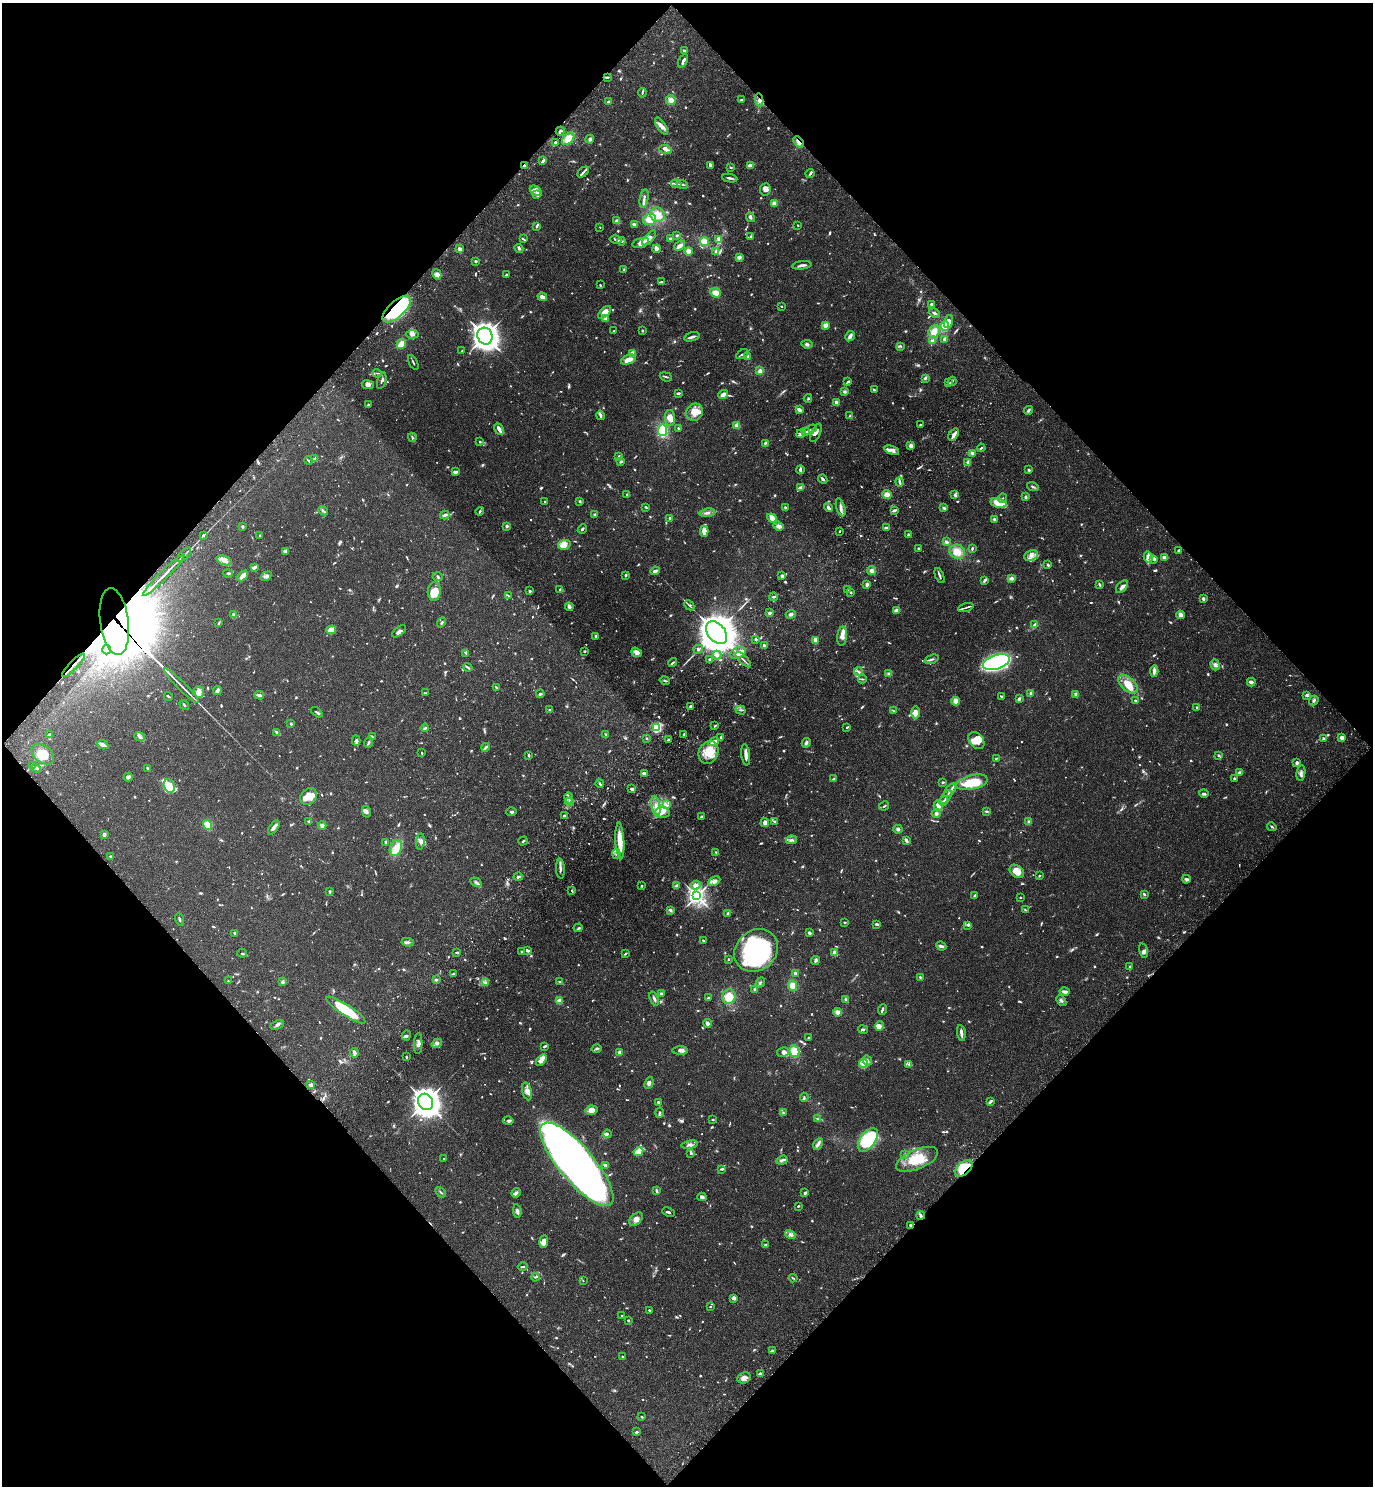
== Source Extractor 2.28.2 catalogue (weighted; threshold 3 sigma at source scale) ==
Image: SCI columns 389-5869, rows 92-6024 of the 6120 x 6120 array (HDU 1 of 3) = the unmasked area's bounding box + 8 px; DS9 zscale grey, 4 x 4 block average (1 PNG px = mean of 4 x 4 image px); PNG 1375 x 1488 px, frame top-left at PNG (2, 3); each listed source drawn as its Kron ellipse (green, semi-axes under 4 px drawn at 4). Shown black and unused: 50% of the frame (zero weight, under 3 of 4 exposures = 6% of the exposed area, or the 3 px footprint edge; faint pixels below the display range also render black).
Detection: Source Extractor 2.28.2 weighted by HDU 2 'WHT'. Background 0.0581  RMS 0.0031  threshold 0.0138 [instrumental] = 3 sigma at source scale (4.5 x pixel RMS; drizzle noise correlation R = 1.50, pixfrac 1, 0.05/0.05 arcsec/px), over >= 5 px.
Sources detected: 1346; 40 too faint to see at this stretch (4 x 4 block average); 8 inside a brighter object's white glare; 6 cosmic-ray / hot-pixel residue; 1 long thin detection or spike segment (spike, bleed or trail) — neither listed nor drawn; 37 coinciding with a brighter row at this scale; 92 inside a brighter listed object's ellipse — not listed separately; of the other 1162, all 500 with FLUX_AUTO >= 1.89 (the completeness limit of this list) listed and drawn (662 fainter detections not listed), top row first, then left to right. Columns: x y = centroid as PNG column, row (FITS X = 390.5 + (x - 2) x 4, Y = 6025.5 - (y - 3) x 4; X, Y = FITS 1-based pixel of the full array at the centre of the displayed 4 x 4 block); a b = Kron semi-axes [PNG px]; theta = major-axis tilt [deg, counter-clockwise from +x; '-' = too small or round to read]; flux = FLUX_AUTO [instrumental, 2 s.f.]
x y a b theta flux
684 51 3 2 - 5.6
683 61 7 2 64 6.3
607 77 3 2 - 2.9
642 93 5 2 - 2.3
671 100 5 4 - 9.9
741 100 3 2 - 2
759 100 6 2 -79 4.2
609 101 3 2 - 5.1
661 126 10 4 -56 10
560 131 4 2 - 3
568 139 7 5 44 24
590 139 4 3 - 4.1
555 142 2 2 - 4.2
798 142 6 3 -48 8
665 149 6 4 -16 6.1
543 161 3 2 - 6
710 165 4 2 - 8.2
750 165 3 3 - 8.2
525 166 3 2 - 3.1
730 167 4 2 - 2
583 172 6 2 46 4.2
810 174 4 2 - 2.4
730 178 8 2 -8 5
676 184 5 2 - 3
682 185 6 2 -21 3.1
765 189 6 5 - 10
536 191 7 3 -34 6
536 195 3 2 - 2.2
644 199 9 2 80 5.2
774 203 3 3 - 8.3
657 215 7 7 - 22
750 217 5 3 - 5
650 219 6 5 - 22
617 221 3 3 - 4.5
634 224 3 2 - 4.7
798 225 2 2 - 1.9
536 226 3 2 - 3
600 227 2 2 - 2
677 235 3 2 - 2.5
751 236 3 2 - 2.9
649 238 9 4 49 12
523 239 4 2 - 3.1
670 239 3 3 - 3.3
719 239 3 3 - 12
616 240 6 2 -13 3.4
621 241 4 2 - 3
704 242 5 3 - 18
641 243 8 4 16 13
680 246 6 3 39 8.7
519 248 5 3 - 4.2
460 249 3 3 - 3.5
657 249 4 2 - 15
688 251 4 4 - 8.5
716 252 3 3 - 4.6
739 257 3 3 - 7.3
476 261 3 2 - 3.6
802 265 9 2 8 6.2
624 270 3 2 - 1.9
437 274 5 4 - 9.6
506 275 3 2 - 3.4
661 282 3 2 - 4.5
600 285 3 2 - 2
715 293 5 4 - 14
542 297 5 2 - 13
932 304 2 2 - 24
781 306 2 2 - 2.3
397 309 18 8 42 170
605 312 8 4 45 17
934 313 6 3 -24 3.6
605 318 3 3 - 8
948 322 7 4 72 8.1
825 325 4 3 - 9.8
945 326 5 4 - 47
614 331 2 2 - 2
642 331 3 2 - 2.2
934 331 7 5 69 17
412 334 6 4 4 6.2
485 336 8 7 - 1400
850 336 5 3 - 8.4
692 337 8 2 16 6.7
944 339 3 2 - 4.7
932 341 4 3 - 5.6
401 344 5 4 - 13
807 344 6 3 -9 4.2
901 346 3 3 - 2.7
462 351 3 2 - 2.3
632 353 4 3 - 6.9
742 354 6 2 30 3.2
748 356 3 3 - 4.4
628 360 8 4 22 17
413 362 8 2 -62 2.9
760 371 4 3 - 7.1
377 373 4 2 - 1.9
666 377 6 2 -21 2.6
925 378 3 3 - 4
382 381 8 2 72 3.8
952 381 5 2 - 2.9
847 382 3 2 - 2.4
949 383 3 2 - 2.1
368 385 6 4 -8 7
874 390 3 2 - 3.5
845 392 3 3 - 3.5
679 393 3 2 - 3
723 395 5 3 - 9.1
808 398 4 2 - 2.1
836 403 3 2 - 9.2
368 405 4 2 - 2.3
799 410 4 3 - 6.6
1028 410 4 3 - 3.4
695 412 9 8 - 25
600 415 4 3 - 5
850 415 3 3 - 2
670 418 8 5 -89 16
737 425 3 3 - 7.8
921 425 4 2 - 2.2
678 428 2 2 - 6.5
499 429 6 2 -63 15
663 430 6 4 82 72
810 430 7 2 29 2.8
806 432 3 2 - 4.1
816 433 10 4 65 8.8
801 434 5 2 - 5.9
954 435 6 3 53 7.4
412 437 4 2 - 2.9
480 442 2 2 - 2.4
765 443 3 3 - 2.5
911 446 3 3 - 7.5
981 448 4 2 - 2.9
892 450 7 4 -19 9
972 453 3 3 - 4.6
619 456 3 3 - 2.9
315 459 3 2 - 7.3
308 460 4 2 - 2
621 462 4 3 - 3
968 463 3 3 - 4.9
800 470 4 2 - 5.2
1029 470 3 2 - 2.8
455 472 4 2 - 7.2
823 479 5 3 - 3.7
899 482 4 2 - 5.3
1033 487 6 2 -20 3.4
800 488 4 2 - 7.3
627 495 3 2 - 3.4
887 495 5 4 - 10
955 495 3 2 - 2.4
1026 497 3 3 - 3.2
1003 498 5 2 - 1.9
580 501 3 2 - 2.3
544 502 2 2 - 2.4
998 503 8 5 -14 43
646 507 3 2 - 2.6
785 507 4 3 - 2.2
828 507 5 2 - 7.4
841 507 9 2 -73 5.8
944 508 3 3 - 3.4
894 510 4 2 - 6.3
323 511 5 2 - 3.7
480 511 4 2 - 2.7
707 513 8 3 8 6.7
445 515 4 3 - 5
595 515 2 2 - 3.7
670 518 2 2 - 19
772 518 5 3 - 17
994 519 3 3 - 3.8
507 526 3 2 - 3.7
778 526 5 4 - 8.2
242 527 2 2 - 3.4
886 528 4 3 - 3.9
582 529 5 3 - 2.9
704 531 5 4 - 12
839 531 3 2 - 2
203 535 2 2 - 2.7
260 535 2 2 - 2.8
908 535 3 2 - 4
946 542 3 2 - 4.6
564 545 6 5 - 25
919 548 2 2 - 2.7
972 548 4 2 - 2.6
1179 550 2 2 - 4.7
285 551 3 3 - 20
957 552 8 7 - 18
184 555 9 2 46 4
1031 555 7 5 23 11
1148 557 5 4 - 6
1165 557 4 3 - 6
1154 559 3 3 - 4
224 560 8 3 -21 11
1048 565 3 2 - 3.5
254 568 4 2 - 6
655 571 5 2 - 6.7
872 571 4 4 - 7
228 573 5 2 - 2.5
164 575 29 2 45 20
625 575 3 2 - 3.5
243 576 6 3 46 11
266 576 6 4 36 6.9
782 576 4 2 - 8
940 576 8 2 -65 4.7
438 577 5 3 - 2.8
1011 578 4 3 - 6.6
985 580 4 2 - 4.9
1100 584 3 2 - 3.1
867 585 4 3 - 4.6
1122 587 7 4 48 6.5
560 590 2 2 - 4
848 590 3 3 - 2
530 591 2 2 - 13
434 592 9 6 86 19
851 592 3 2 - 3.9
508 595 4 2 - 2
774 597 4 2 - 5.3
1203 599 2 2 - 19
689 605 5 2 - 2.9
569 607 4 3 - 7.2
966 608 8 2 17 2.9
897 610 4 3 - 7.3
770 613 3 2 - 4.4
791 614 5 3 - 5.3
234 615 4 3 - 4.6
1180 615 4 4 - 12
114 622 33 14 -82 6700
442 622 5 2 - 2.7
219 623 3 2 - 2.3
1035 625 4 3 - 4.4
331 630 5 2 - 24
399 631 8 3 37 7.5
716 633 13 8 -50 7000
596 636 3 2 - 2.2
842 636 9 5 84 11
756 639 2 2 - 13
815 640 4 2 - 20
764 646 3 2 - 8.5
698 649 5 3 - 3.1
106 650 5 2 - 2.6
584 651 3 2 - 2.3
636 652 6 4 -37 11
466 653 3 2 - 2.2
738 653 8 5 26 19
717 655 4 3 - 5.4
710 659 3 2 - 3
743 659 10 2 -45 4
931 659 7 2 21 4.3
996 662 14 7 17 530
673 663 4 2 - 3.2
73 665 15 2 46 9.7
1215 665 5 4 - 5.4
468 667 4 2 - 3.4
858 671 4 2 - 3.2
1154 671 6 2 85 8.7
889 674 3 3 - 3.8
862 679 4 2 - 2.3
665 680 5 2 - 3
1251 682 4 2 - 9.2
1128 684 12 6 -44 29
181 686 24 2 -45 11
496 687 3 2 - 1.9
217 691 4 3 - 6.4
199 692 6 5 - 7.6
425 693 4 2 - 2.5
1031 693 2 2 - 7.1
540 694 4 2 - 3.9
1076 694 3 3 - 6.3
259 695 5 2 - 5.7
1307 695 3 3 - 3.6
168 696 5 2 - 2.6
1002 696 2 2 - 2.1
1019 699 3 3 - 4.6
1136 700 3 2 - 2.8
955 701 4 4 - 9.3
1314 701 5 2 - 3.3
184 705 5 2 - 2.6
691 707 2 2 - 24
1197 707 2 2 - 2
550 710 4 2 - 2.2
741 710 5 2 - 2.6
894 711 3 2 - 2.3
317 712 6 2 -38 3.8
916 713 6 4 87 18
291 724 3 2 - 2.5
715 726 3 2 - 2.1
657 727 2 2 - 120
847 727 3 2 - 2
425 728 4 3 - 2.9
277 732 3 2 - 5.8
49 735 3 2 - 3.3
606 735 3 2 - 2.1
683 735 3 2 - 2.3
139 736 5 3 - 4.6
372 737 4 2 - 2
721 737 3 2 - 3.3
1342 737 2 2 - 32
647 739 2 2 - 2.3
668 739 3 2 - 2.6
1323 739 4 2 - 2.5
356 741 5 3 - 4.7
976 741 9 7 -51 20
714 742 5 3 - 9.1
368 743 5 2 - 2.9
806 743 5 3 - 5.2
103 745 6 2 -26 13
486 747 4 2 - 5.1
708 752 12 9 66 39
422 753 2 2 - 2
43 754 13 8 -38 34
529 755 2 2 - 4.3
746 755 11 2 -84 11
1219 755 4 3 - 3.1
996 758 2 2 - 1.9
1297 763 3 2 - 5.6
32 765 2 2 - 2.4
36 768 5 3 - 4.4
148 768 3 2 - 4.5
644 773 4 3 - 4.5
1239 773 3 3 - 4.5
1301 773 8 3 80 5.3
128 777 4 3 - 5.7
834 778 3 2 - 2.1
1234 778 3 2 - 2.1
943 782 2 2 - 3.2
972 782 16 7 14 56
600 784 4 2 - 3.3
169 786 7 5 -67 19
632 789 3 2 - 6.2
950 790 8 3 51 6.9
1204 794 5 2 - 4
309 796 9 7 42 18
946 797 8 2 53 4.9
569 798 5 2 - 5
944 801 5 3 - 5.4
569 802 4 3 - 5.4
666 805 3 2 - 3
656 806 10 3 -80 12
884 806 5 2 - 2.4
938 806 5 3 - 7.6
986 811 4 2 - 2.6
366 812 6 4 -75 5.8
511 812 5 2 - 3.5
662 813 7 5 -7 11
936 813 4 4 - 4.4
564 816 3 2 - 3.9
701 817 4 2 - 3.6
309 822 3 2 - 4.7
765 822 4 4 - 11
774 822 2 2 - 2.4
1029 822 4 3 - 5
208 825 5 4 - 29
322 826 4 3 - 7
1272 827 5 2 - 2.1
274 828 8 3 55 6.4
898 829 4 3 - 4.3
104 834 2 2 - 11
791 840 5 2 - 4.7
523 841 5 2 - 2.5
620 841 18 4 -87 38
907 841 3 2 - 3.9
386 842 3 2 - 4.4
420 842 8 3 83 6.2
396 848 8 5 66 18
716 853 3 2 - 2.6
616 854 5 2 - 3.3
111 856 3 2 - 2.1
560 869 10 3 -88 6.5
1017 871 8 5 -38 23
1039 876 2 2 - 5.3
518 877 4 2 - 3.5
1186 879 4 2 - 4.9
714 881 6 4 28 7
476 882 6 2 -30 4
677 885 3 2 - 4.1
696 885 5 4 - 7.5
641 886 3 2 - 2
330 891 2 2 - 6.9
572 891 3 2 - 2
1144 894 3 2 - 3
975 895 3 2 - 5.6
697 896 4 3 - 730
1021 897 2 2 - 2
670 910 3 2 - 4.1
1025 910 3 2 - 1.9
728 913 3 2 - 2
179 919 6 2 -70 2.6
845 922 2 2 - 2
877 924 4 2 - 3.7
968 925 4 2 - 2.9
578 928 5 3 - 3.2
235 933 3 2 - 4.7
809 933 3 2 - 4.5
703 940 3 2 - 1.9
408 942 6 3 -10 4.2
941 946 5 2 - 5.8
527 950 4 2 - 5
756 950 23 20 42 280
1143 951 8 2 -77 4.2
457 952 3 2 - 2.5
522 952 3 2 - 1.9
242 953 5 2 - 2.8
625 953 4 2 - 2.3
835 953 4 3 - 12
728 959 2 2 - 2.1
815 961 4 3 - 3.6
1130 967 2 2 - 1.9
453 973 3 2 - 2.4
795 973 3 2 - 3.6
920 977 2 2 - 2.2
436 980 2 2 - 7
228 981 2 2 - 2.4
282 982 3 3 - 4.3
560 982 3 2 - 2.6
485 983 3 3 - 2.7
760 983 5 2 - 2.6
793 986 5 4 - 13
755 990 2 2 - 22
1065 992 5 2 - 10
661 994 3 2 - 9
729 997 7 6 - 30
708 998 3 3 - 2.1
654 999 7 2 -69 4.7
846 1000 4 2 - 4.7
559 1001 2 2 - 77
1061 1001 6 2 -49 3.7
882 1009 5 2 - 3.8
346 1010 23 5 -33 94
838 1012 4 3 - 10
707 1023 4 4 - 5.2
277 1025 7 3 26 4.9
880 1026 4 4 - 5.8
863 1029 5 2 - 2.3
961 1033 8 2 -82 8.8
406 1035 5 3 - 3.4
809 1038 3 2 - 2.1
437 1043 5 3 - 5.2
418 1044 10 3 88 6.5
545 1046 4 2 - 3.1
597 1048 5 2 - 2.9
680 1050 7 3 1 7.3
794 1051 6 5 - 32
619 1052 3 2 - 6.6
783 1052 6 4 11 6.8
354 1053 4 2 - 8.6
406 1057 2 2 - 3.2
541 1060 7 3 51 24
867 1060 5 3 - 4.9
863 1063 5 3 - 22
909 1064 4 2 - 3.4
649 1083 6 4 68 5.2
311 1085 2 2 - 8.6
527 1091 9 4 -75 10
804 1097 4 2 - 2.3
426 1102 8 7 - 2100
659 1102 3 2 - 3.4
990 1102 4 2 - 2.5
591 1110 6 4 13 14
659 1113 5 2 - 3.3
783 1113 3 2 - 2
818 1119 3 2 - 1.9
713 1120 3 2 - 1.9
508 1121 5 4 - 3.7
607 1134 4 3 - 3.3
868 1140 13 7 54 110
818 1144 6 3 60 6.3
690 1145 8 3 9 6.5
638 1152 5 3 - 32
691 1153 3 3 - 3.1
905 1155 3 2 - 2
444 1158 2 2 - 1.9
917 1159 22 10 22 51
782 1160 6 2 21 3.8
577 1164 53 17 -50 1300
605 1165 2 2 - 23
964 1168 10 6 42 55
722 1169 3 2 - 3.2
657 1191 4 2 - 5.2
441 1192 6 2 -48 2.8
516 1193 5 4 - 5.1
805 1193 3 2 - 4
702 1197 4 3 - 5.5
798 1206 3 2 - 2.4
517 1211 7 3 -81 6
668 1212 6 2 -24 3.1
921 1215 4 2 - 2.9
636 1219 8 5 44 9.4
911 1225 4 3 - 3.6
790 1235 5 2 - 4.6
544 1241 6 3 83 13
765 1245 4 3 - 2.5
523 1266 5 2 - 2
535 1277 4 2 - 2.3
793 1278 4 2 - 2.3
583 1281 2 2 - 2.3
734 1298 4 4 - 4.4
710 1307 2 2 - 2.5
649 1310 2 2 - 6
622 1316 2 2 - 3.5
628 1320 2 2 - 2.5
772 1351 3 2 - 2
622 1356 2 2 - 3.3
760 1374 3 2 - 6.4
744 1378 7 5 24 8.7
642 1417 2 2 - 2.4
637 1432 3 2 - 2.5
Overlapping masked pixels (flux is a lower limit): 11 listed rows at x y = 607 77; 759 100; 798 142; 525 166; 397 309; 164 575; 114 622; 73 665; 964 1168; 921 1215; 911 1225